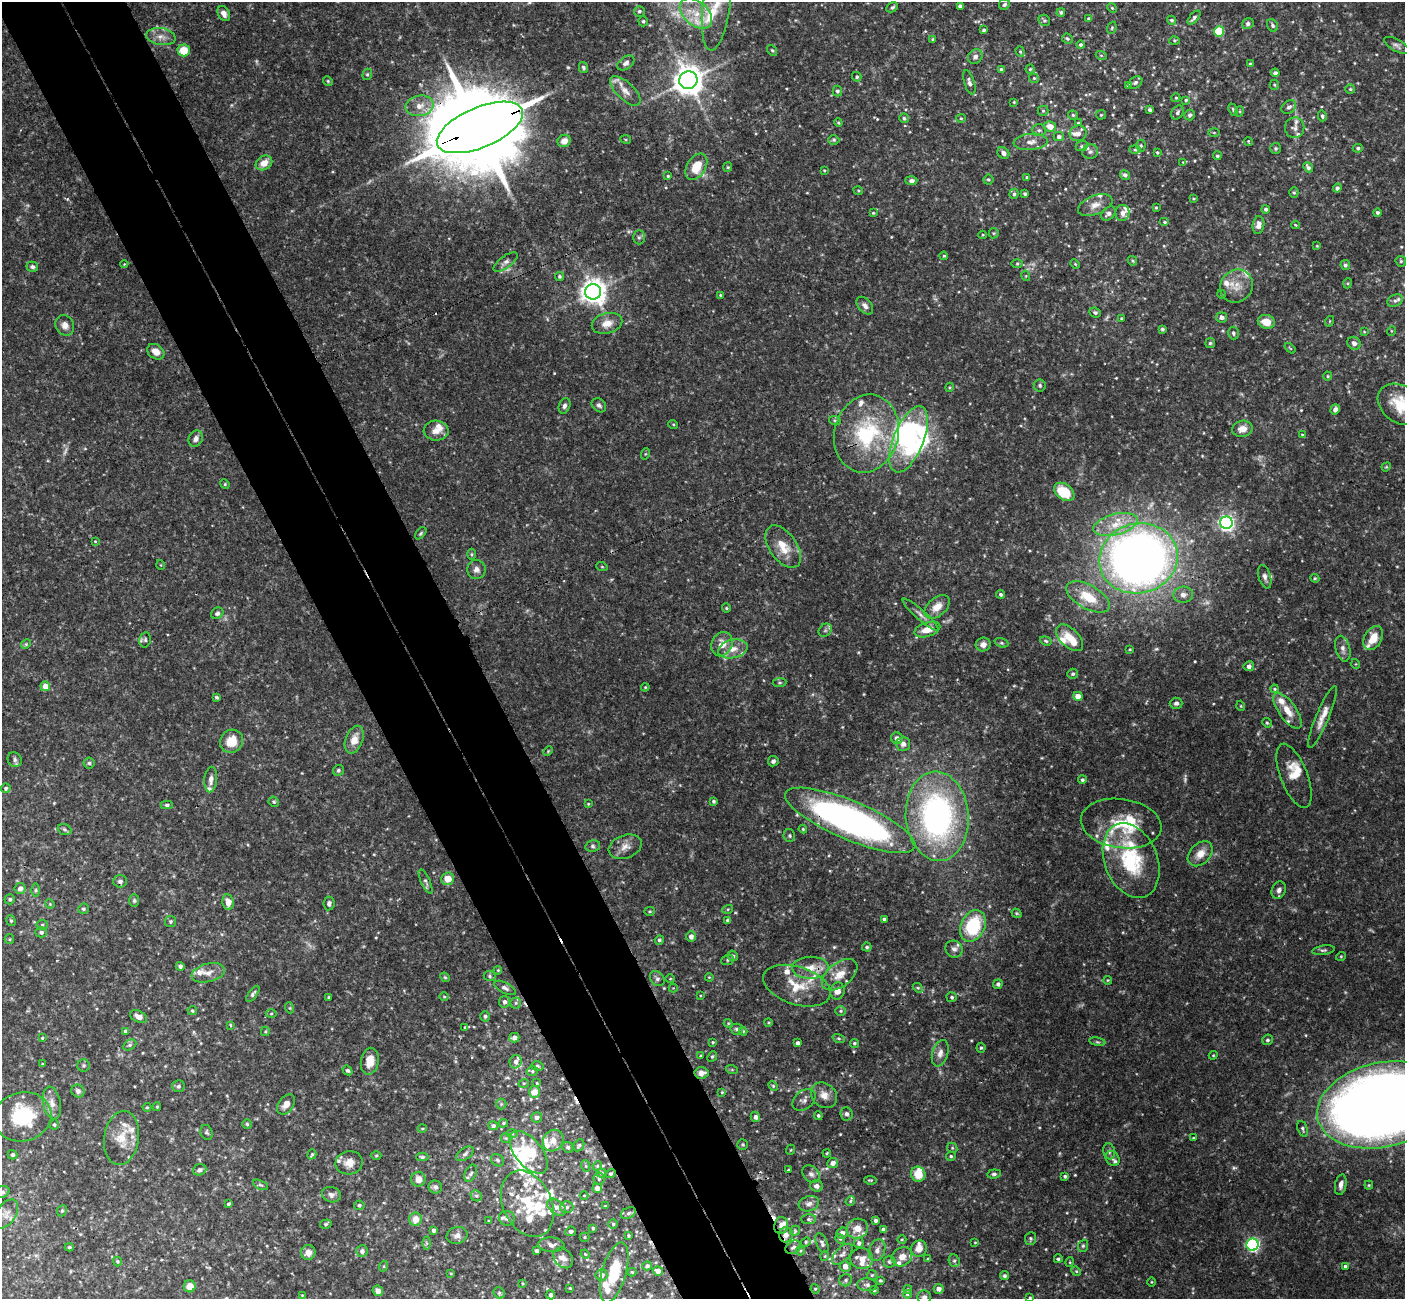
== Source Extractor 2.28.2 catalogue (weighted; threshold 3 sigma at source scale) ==
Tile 11 of 4 x 4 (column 3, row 3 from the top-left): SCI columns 2859-4261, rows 1479-2775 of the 5722 x 5686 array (HDU 1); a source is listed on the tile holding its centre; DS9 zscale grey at full resolution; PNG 1407 x 1301 px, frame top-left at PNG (2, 2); each listed source drawn as its Kron ellipse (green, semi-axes under 4 px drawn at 4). Shown black and unused: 9% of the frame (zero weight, under 3 of 4 exposures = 6% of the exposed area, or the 3 px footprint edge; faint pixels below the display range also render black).
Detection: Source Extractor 2.28.2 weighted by HDU 2 'WHT'; one run over the whole footprint, this tile lists its part. Background 0.125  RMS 0.0031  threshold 0.0139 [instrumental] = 3 sigma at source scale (4.5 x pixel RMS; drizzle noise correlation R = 1.50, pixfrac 1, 0.05/0.05 arcsec/px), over >= 5 px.
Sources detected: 613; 10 too faint to see at this stretch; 2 inside a brighter object's white glare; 4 cosmic-ray / hot-pixel residue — neither listed nor drawn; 72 inside a brighter listed object's ellipse — not listed separately; of the other 525, all 500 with FLUX_AUTO >= 0.256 (the completeness limit of this list) listed and drawn (25 fainter detections not listed), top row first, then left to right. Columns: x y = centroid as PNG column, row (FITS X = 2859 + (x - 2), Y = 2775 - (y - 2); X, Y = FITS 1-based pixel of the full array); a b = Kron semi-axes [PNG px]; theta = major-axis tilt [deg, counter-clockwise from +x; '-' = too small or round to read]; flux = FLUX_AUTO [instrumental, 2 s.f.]
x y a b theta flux
717 2 49 14 83 14
1004 4 6 5 - 0.83
960 6 4 4 - 1.2
892 7 6 4 29 0.68
1112 8 5 4 - 0.4
639 11 5 5 - 0.7
1061 12 4 4 - 0.51
696 13 19 12 -40 6.6
224 14 8 5 -60 1.7
1194 18 8 4 49 0.89
1089 19 4 4 - 0.48
1044 20 6 5 - 0.6
1172 20 4 4 - 0.66
643 21 5 4 - 0.54
1248 24 6 5 - 0.74
1272 25 7 5 -59 0.77
1112 28 6 4 70 0.45
984 30 4 4 - 0.67
1219 31 5 5 - 18
161 37 15 8 -9 2.6
933 39 3 3 - 0.5
1067 39 5 5 - 0.57
1174 41 5 4 - 0.38
1081 45 4 4 - 0.64
1396 45 13 6 -30 1.1
184 50 6 6 - 6.1
772 50 6 4 -52 0.42
1020 52 5 4 - 0.43
1101 55 5 3 - 0.32
975 56 8 6 39 1.2
626 63 9 6 36 1.3
1250 64 4 3 - 0.54
583 68 5 4 - 0.56
1001 69 4 4 - 0.46
1030 69 4 4 - 0.45
1275 73 4 4 - 1.1
367 74 6 4 68 0.46
857 77 5 4 - 0.6
1034 78 5 4 - 0.46
688 80 9 9 - 470
328 81 5 4 - 0.38
969 82 12 5 -73 1.1
1135 82 7 5 34 0.76
1128 85 4 3 - 0.62
1274 85 5 4 - 0.36
1350 89 5 4 - 0.43
625 91 19 8 -44 3
837 91 5 5 - 0.69
1176 98 4 4 - 0.36
1186 100 4 4 - 0.5
1014 102 4 3 - 0.32
420 106 14 10 11 3.4
1289 107 8 6 40 1.2
1150 110 4 3 - 0.89
1233 110 6 4 -64 0.44
1043 111 5 5 - 0.44
1240 111 5 3 - 0.29
1177 112 7 5 58 0.79
1073 115 5 5 - 0.48
1101 115 5 4 - 0.33
1190 115 5 5 - 0.76
1322 116 5 4 - 0.69
904 118 5 4 - 0.55
961 118 5 4 - 0.35
838 122 4 3 - 0.36
1078 123 4 3 - 0.44
1050 126 6 5 - 3.8
480 127 46 20 23 6300
1295 128 10 9 - 1.6
1039 130 7 5 -2 0.79
1214 132 5 3 - 0.31
1078 133 8 7 - 1.6
1059 137 5 4 - 0.9
626 139 5 3 - 0.32
834 140 5 5 - 0.49
564 141 6 6 - 2.2
1031 142 17 8 5 2.6
1248 142 4 2 - 0.33
1082 146 6 5 - 0.52
1141 146 6 4 89 0.48
1276 148 5 5 - 0.61
1358 148 5 4 - 0.65
1135 150 5 3 - 0.42
1090 152 8 7 - 0.9
1157 152 4 4 - 0.39
1003 153 6 5 - 1.2
1217 156 4 4 - 0.53
1183 162 4 4 - 0.29
264 163 9 6 33 3.4
696 167 14 9 58 6.3
728 167 5 4 - 0.36
1308 167 5 4 - 0.97
824 170 3 3 - 0.33
1125 175 5 4 - 1
668 176 4 4 - 0.4
1027 177 3 3 - 0.48
988 179 5 5 - 0.55
911 181 6 4 -1 0.95
1337 188 4 4 - 0.89
858 190 5 3 - 0.31
1294 192 5 4 - 0.48
1014 194 5 4 - 0.66
1025 194 3 3 - 0.66
1193 198 3 3 - 0.32
1095 205 18 9 22 2.9
1156 208 4 3 - 0.32
1266 209 4 4 - 0.78
873 213 4 3 - 0.34
1122 213 8 7 - 1.8
1377 213 4 4 - 0.62
1108 214 8 5 45 1.3
1165 222 5 4 - 0.47
1258 225 9 6 83 1.9
1296 225 4 3 - 0.29
994 233 5 5 - 0.41
983 235 4 3 - 0.28
639 237 7 6 - 0.7
1317 246 3 3 - 0.26
944 256 4 3 - 0.34
1132 261 5 4 - 0.45
1401 261 6 5 - 0.45
506 262 14 6 36 1.4
1017 263 6 4 1 0.4
124 264 4 4 - 0.27
1075 264 5 4 - 0.33
1345 265 5 4 - 0.73
32 267 6 5 - 0.81
559 276 4 4 - 0.55
1026 276 5 3 - 0.28
1348 283 5 3 - 0.31
1236 286 17 16 - 4.7
593 292 8 8 - 310
1221 294 4 3 - 0.26
720 295 4 3 - 0.34
1395 301 8 5 26 0.88
865 306 10 6 -50 1.3
1095 312 6 4 -24 0.56
1222 317 5 5 - 1.3
1121 318 3 3 - 0.31
1330 321 5 3 - 0.26
1266 322 8 7 - 4.1
607 323 15 10 14 3.2
65 325 11 9 -60 2
1162 329 4 3 - 0.55
1391 331 5 3 - 0.27
1364 332 3 3 - 0.27
1233 333 6 5 - 0.62
1210 343 5 5 - 0.43
1354 343 7 6 - 1.6
1290 348 6 3 -38 0.31
156 352 9 7 -35 2.9
1328 376 4 4 - 0.34
1040 385 6 6 - 0.66
950 387 5 3 - 0.31
1400 404 24 18 -36 9.8
599 405 8 6 -40 0.88
564 406 8 5 70 1
1335 409 5 4 - 1.5
835 421 6 4 -19 0.43
673 424 5 3 - 0.28
1242 429 10 8 11 2.9
436 431 12 10 -2 2.9
866 434 39 32 75 30
1302 434 4 2 - 0.27
196 439 8 7 - 1.4
909 439 35 15 68 33
645 454 6 3 71 0.35
1386 467 5 3 - 0.3
225 484 5 4 - 0.36
1064 492 11 8 -35 9.9
1226 523 6 6 - 120
1115 524 23 10 14 6.1
421 533 7 4 49 0.53
95 541 3 3 - 0.26
783 547 24 13 -55 5.8
472 554 5 3 - 0.35
1138 558 39 35 14 280
161 565 5 3 - 0.28
602 567 6 3 -19 0.31
476 569 9 9 - 1.7
1265 577 12 6 -74 1.2
1315 578 4 4 - 0.39
1001 594 4 4 - 0.7
1183 595 10 8 5 1.7
1088 597 24 12 -29 8.5
937 607 15 9 41 3.4
726 608 4 4 - 0.37
217 613 6 5 - 0.81
921 615 24 5 -42 1.8
927 629 13 7 19 4.8
825 630 7 6 - 0.71
1070 638 16 9 -45 4.8
1373 638 13 8 62 4.8
145 640 8 5 78 0.7
1046 641 6 4 -19 0.46
1001 643 7 4 -19 0.46
26 644 5 4 - 0.38
722 644 12 10 66 4.2
983 645 7 7 - 1.9
733 649 15 9 13 3.4
1130 649 4 4 - 0.3
1343 649 13 7 -75 1.6
1356 664 5 3 - 0.26
1249 666 5 5 - 1.1
1073 674 5 5 - 0.62
779 683 7 4 7 0.48
45 686 5 5 - 3.4
645 687 4 3 - 0.31
1275 689 4 3 - 0.43
1078 696 5 4 - 2.9
216 697 4 3 - 0.53
1176 703 6 5 - 0.89
1241 706 5 3 - 0.27
1287 711 21 8 -55 4.5
1322 717 33 6 67 3.4
1267 723 5 4 - 0.4
897 738 6 6 - 1.5
354 740 14 8 70 3.9
231 741 12 11 - 5.9
903 744 7 7 - 1.4
548 751 5 3 - 0.32
15 760 8 6 -57 0.9
773 761 5 5 - 1
89 763 5 5 - 0.57
338 770 6 5 - 0.61
1294 776 34 13 -69 5.2
211 779 13 6 85 1.7
1082 780 4 4 - 0.58
6 788 5 4 - 0.58
713 801 3 3 - 0.56
274 802 5 4 - 0.54
588 804 4 3 - 0.26
167 805 6 4 0 0.61
937 816 44 31 -86 84
850 820 70 19 -23 150
1121 824 40 24 -8 17
803 829 4 4 - 0.37
65 830 7 5 -21 0.62
789 836 6 5 - 0.59
593 846 7 6 - 0.75
625 847 17 11 20 3
1200 854 14 10 45 3.5
1131 861 39 26 -68 23
447 879 6 6 - 3.5
120 881 7 6 - 0.95
426 882 13 4 -65 0.89
20 889 5 5 - 1.7
36 890 6 4 90 0.62
1279 890 9 6 69 1.2
10 899 5 5 - 0.72
134 900 6 5 - 0.58
228 902 8 5 -80 3.1
329 903 7 5 82 0.9
50 904 5 4 - 0.34
83 909 5 5 - 0.68
728 909 5 3 - 0.35
650 911 5 4 - 0.37
1016 913 5 4 - 0.37
884 919 3 3 - 0.72
728 920 4 3 - 1.1
11 921 5 4 - 0.57
170 921 5 5 - 0.57
42 925 5 5 - 0.52
973 926 16 12 64 19
41 932 5 5 - 1
691 936 5 5 - 1.5
9 939 5 4 - 0.38
659 940 5 4 - 0.68
867 947 4 4 - 0.6
954 949 9 8 - 1.3
1323 950 11 4 9 0.75
733 956 5 5 - 0.62
1341 956 5 3 - 0.3
728 960 6 5 - 0.51
180 966 4 4 - 0.82
810 968 18 11 0 4.1
498 970 4 3 - 0.29
208 973 17 9 14 2.8
840 975 20 12 38 4.8
490 976 6 5 - 0.58
445 977 5 4 - 0.36
709 977 4 3 - 0.27
657 979 8 6 -47 1.1
670 979 4 3 - 0.29
1108 980 4 4 - 0.31
998 984 5 4 - 0.71
797 986 35 19 -18 9.2
505 988 11 5 -28 1.1
673 988 4 4 - 0.29
918 988 5 4 - 0.43
837 991 8 7 - 2.6
253 994 9 4 53 0.75
700 996 3 3 - 0.28
329 997 4 3 - 0.34
444 997 5 3 - 0.27
952 997 5 5 - 0.52
504 1002 6 5 - 1.1
516 1003 5 5 - 0.55
290 1008 5 3 - 0.34
192 1011 4 4 - 0.58
841 1011 5 4 - 0.44
271 1014 5 3 - 0.38
485 1016 5 5 - 0.62
138 1017 9 5 -25 1.9
728 1023 4 4 - 0.31
768 1023 4 3 - 0.29
230 1025 4 3 - 0.31
465 1027 3 3 - 0.26
737 1029 6 5 - 0.66
125 1031 4 3 - 0.83
265 1031 5 4 - 0.34
743 1031 4 4 - 0.33
42 1038 4 4 - 0.38
514 1038 5 4 - 1.7
839 1038 6 4 -19 0.45
1267 1040 5 5 - 0.66
713 1042 3 3 - 0.33
1097 1042 8 4 -8 0.57
798 1043 4 4 - 1.4
854 1043 4 4 - 0.53
130 1045 7 5 27 0.69
981 1048 5 4 - 0.48
940 1053 14 8 73 1.9
1213 1055 4 4 - 0.33
701 1056 4 3 - 0.4
712 1056 6 4 47 0.5
370 1061 13 9 79 3.8
516 1062 7 6 - 1.4
42 1064 4 4 - 0.35
84 1065 6 6 - 0.56
537 1066 6 4 -17 0.54
347 1070 5 4 - 0.62
732 1070 6 4 -19 0.39
532 1071 6 4 17 0.54
701 1073 7 5 5 2.2
524 1083 5 3 - 0.32
537 1083 3 3 - 0.29
178 1086 6 6 - 0.78
773 1086 5 4 - 0.4
78 1091 7 6 - 1.1
535 1092 6 5 - 4.7
722 1092 4 4 - 0.36
824 1095 14 11 -41 2.8
804 1100 13 9 41 1.6
52 1103 16 9 -79 2.6
286 1104 11 7 53 2.1
501 1104 5 5 - 0.47
1382 1105 66 42 13 520
147 1107 4 4 - 0.38
157 1107 4 3 - 0.37
846 1114 7 6 - 0.94
818 1115 4 3 - 0.47
23 1117 29 24 13 18
537 1117 5 5 - 1.2
755 1117 5 4 - 1.2
503 1123 5 4 - 0.43
247 1124 5 5 - 0.49
54 1125 5 5 - 0.53
493 1126 5 4 - 0.91
422 1129 4 3 - 0.26
1302 1129 8 5 -70 0.69
207 1132 7 6 - 0.6
512 1133 6 4 1 0.47
122 1138 27 17 82 6.5
506 1138 5 5 - 0.51
1193 1138 3 2 - 0.3
553 1141 11 10 - 2.7
743 1144 5 5 - 0.49
579 1145 6 5 - 0.54
568 1147 5 5 - 0.76
952 1148 5 5 - 0.44
790 1150 5 3 - 0.27
1109 1151 8 6 -74 0.82
529 1152 25 13 -51 13
827 1153 4 3 - 0.34
312 1154 5 4 - 0.44
465 1154 10 5 35 0.86
12 1155 5 5 - 0.65
376 1155 5 3 - 0.36
951 1156 5 4 - 0.49
422 1157 6 4 0 0.58
1113 1158 8 6 -46 0.92
497 1160 7 5 -34 0.72
349 1163 13 11 12 3.2
833 1163 5 5 - 1.6
586 1166 6 3 -71 0.38
597 1166 5 4 - 0.33
200 1170 7 5 21 0.96
788 1170 3 3 - 0.32
471 1173 9 5 65 0.86
601 1173 5 4 - 0.47
611 1173 5 4 - 0.57
811 1174 10 7 -40 1.3
918 1174 8 7 - 5.2
994 1174 7 4 6 0.64
1065 1176 4 3 - 0.67
418 1179 7 7 - 2.6
599 1179 6 5 - 0.74
870 1180 6 4 -7 0.42
261 1185 8 4 -25 0.55
1341 1185 10 5 78 1.5
1369 1185 4 4 - 0.35
817 1186 6 5 - 1.2
435 1187 7 6 - 0.89
597 1188 5 4 - 1.5
3 1192 7 5 20 0.74
331 1195 9 7 -19 1.3
476 1196 6 5 - 0.66
584 1196 4 3 - 0.29
850 1201 5 4 - 0.44
228 1204 4 3 - 0.57
527 1204 35 24 -65 17
809 1204 10 7 17 1.3
359 1205 5 4 - 0.67
605 1206 3 2 - 0.27
557 1207 11 6 -38 1.7
567 1207 6 6 - 0.78
62 1211 6 4 68 0.48
628 1213 8 5 27 0.81
6 1214 16 10 56 2.4
507 1218 8 7 - 1.1
415 1219 6 6 - 3.6
809 1219 7 5 2 0.69
875 1220 3 3 - 0.82
489 1221 3 3 - 0.36
326 1224 6 4 16 0.56
613 1224 4 4 - 0.48
781 1225 8 6 78 1.6
593 1228 4 4 - 0.42
857 1229 11 9 22 3.4
883 1229 4 3 - 0.82
433 1230 4 4 - 0.9
571 1231 5 5 - 0.93
795 1231 5 4 - 0.41
842 1233 6 5 - 1.5
457 1235 10 8 17 1.4
628 1235 4 4 - 0.39
786 1235 7 7 - 1.7
585 1237 5 4 - 0.37
840 1239 5 4 - 0.39
1030 1239 6 5 - 0.56
902 1240 4 3 - 0.31
806 1242 5 4 - 0.39
975 1242 4 3 - 0.28
427 1243 6 4 -89 0.53
822 1243 10 5 -68 0.94
859 1243 5 5 - 1
551 1245 13 7 -3 1.5
1252 1245 6 6 - 69
1083 1246 6 5 - 0.5
69 1247 4 3 - 0.43
793 1247 8 6 32 1.1
919 1249 8 7 - 2.2
877 1250 11 7 70 1.9
362 1251 6 5 - 1
536 1251 4 4 - 1.1
800 1251 4 4 - 0.37
308 1253 7 7 - 2.3
585 1254 5 3 - 0.32
842 1254 13 7 45 1.5
825 1256 4 4 - 0.34
902 1257 11 9 35 2.4
563 1258 11 8 -51 2
862 1259 11 10 - 2.7
928 1259 3 3 - 0.52
1058 1259 4 4 - 0.51
954 1261 6 5 - 0.65
117 1262 5 4 - 0.38
889 1262 6 6 - 0.6
1070 1262 5 3 - 0.29
384 1266 5 3 - 0.35
647 1266 5 4 - 0.98
845 1266 5 5 - 2.4
1345 1266 4 4 - 0.64
658 1271 5 4 - 2.2
1076 1271 5 4 - 0.37
614 1272 31 12 74 12
632 1272 4 4 - 0.4
451 1273 3 3 - 0.27
601 1275 6 5 - 1.5
872 1275 5 5 - 0.42
1004 1276 4 4 - 0.64
846 1280 6 6 - 0.69
880 1280 4 3 - 0.4
1151 1282 5 3 - 0.3
522 1283 4 3 - 0.29
867 1285 10 6 -5 1.2
190 1286 6 6 - 3.1
570 1288 3 2 - 0.27
815 1289 5 4 - 0.42
908 1289 4 4 - 0.41
939 1289 5 5 - 1.4
874 1290 4 4 - 0.44
378 1291 5 5 - 1.5
499 1293 6 5 - 0.54
907 1294 4 3 - 0.37
302 1295 4 3 - 0.26
551 1295 5 4 - 0.95
924 1297 7 6 - 1.5
1030 1297 3 3 - 0.31
Overlapping masked pixels (flux is a lower limit): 8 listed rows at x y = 480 127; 866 434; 1138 558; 850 820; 701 1073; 781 1225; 786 1235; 793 1247
Isophote crosses this tile's border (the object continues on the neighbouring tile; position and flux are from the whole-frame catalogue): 7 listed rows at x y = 717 2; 1400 404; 1382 1105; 23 1117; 3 1192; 924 1297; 1030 1297